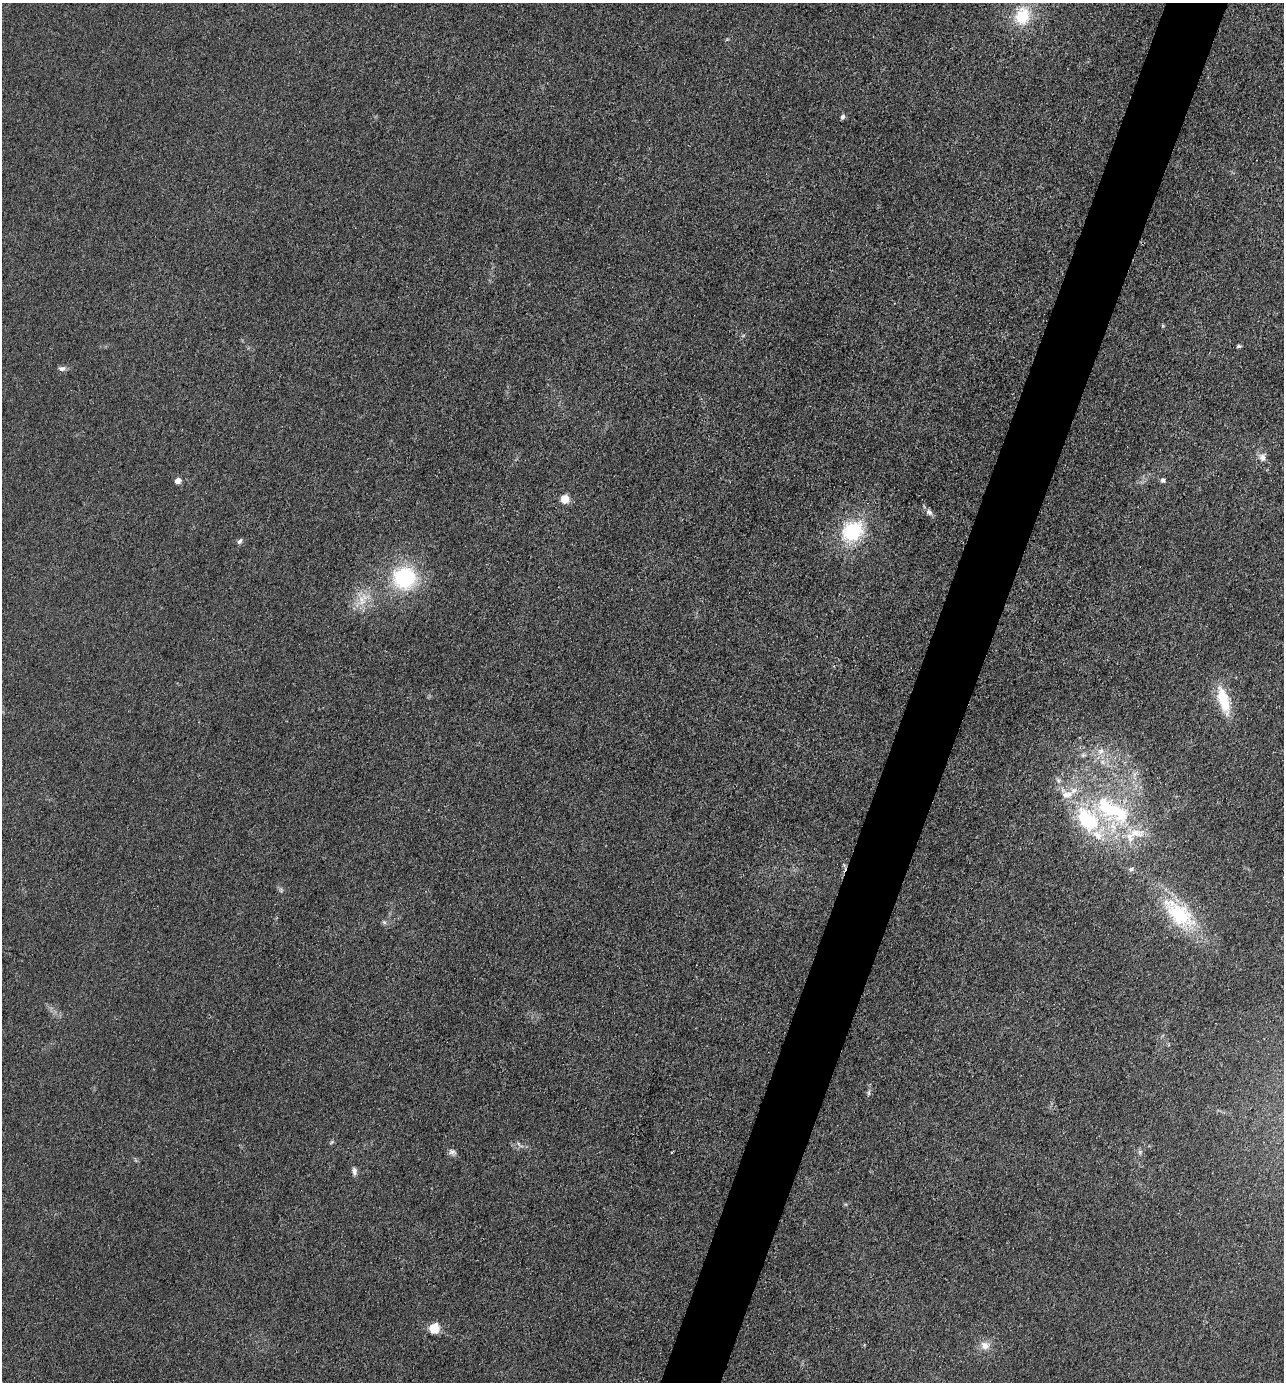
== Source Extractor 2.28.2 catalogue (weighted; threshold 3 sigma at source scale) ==
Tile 10 of 4 x 4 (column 2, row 3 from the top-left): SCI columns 1554-2835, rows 1382-2761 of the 5536 x 5523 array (HDU 1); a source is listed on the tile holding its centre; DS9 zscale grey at full resolution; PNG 1286 x 1384 px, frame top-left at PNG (2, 3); no overlay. Shown black and unused: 5% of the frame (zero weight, under 3 of 4 exposures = <1% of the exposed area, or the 3 px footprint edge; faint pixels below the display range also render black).
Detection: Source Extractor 2.28.2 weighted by HDU 2 'WHT'; one run over the whole footprint, this tile lists its part. Background 0.0282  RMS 0.0049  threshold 0.022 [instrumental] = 3 sigma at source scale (4.5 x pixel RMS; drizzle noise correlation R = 1.50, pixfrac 1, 0.05/0.05 arcsec/px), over >= 5 px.
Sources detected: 40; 1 inside a brighter object's white glare — not listed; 7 inside a brighter listed object's ellipse — not listed separately; the other 32 listed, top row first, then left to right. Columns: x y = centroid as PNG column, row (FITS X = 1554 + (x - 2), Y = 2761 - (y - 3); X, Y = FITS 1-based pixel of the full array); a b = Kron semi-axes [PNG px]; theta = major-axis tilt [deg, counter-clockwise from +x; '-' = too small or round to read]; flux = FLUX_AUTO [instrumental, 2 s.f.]
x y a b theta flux
1022 16 21 17 67 19
843 117 6 5 - 1.2
1239 346 6 4 1 0.82
62 368 10 6 -5 1.8
1262 457 12 9 -83 3.1
1163 480 6 5 - 1.2
177 481 5 4 - 4.7
565 499 5 5 - 17
929 512 10 7 -40 1.9
852 531 27 22 37 32
239 541 7 5 42 1.3
404 578 27 26 - 41
362 599 29 13 47 10
1224 700 33 12 -73 17
1101 751 9 8 - 3
1083 755 6 6 - 1.1
1102 762 7 6 - 1.9
1058 780 8 6 -74 1.5
1111 809 58 29 -27 63
1131 869 8 5 11 1.2
281 890 7 5 -79 0.96
1179 914 55 26 -42 37
384 922 7 4 -44 0.88
869 1093 8 4 82 0.97
332 1142 7 4 32 0.68
519 1145 13 4 -42 1.3
452 1152 11 8 -10 1.8
672 1152 4 2 - 0.5
1140 1152 6 5 - 0.98
354 1171 10 6 -87 2
433 1328 5 5 - 35
985 1346 13 11 -7 4.5